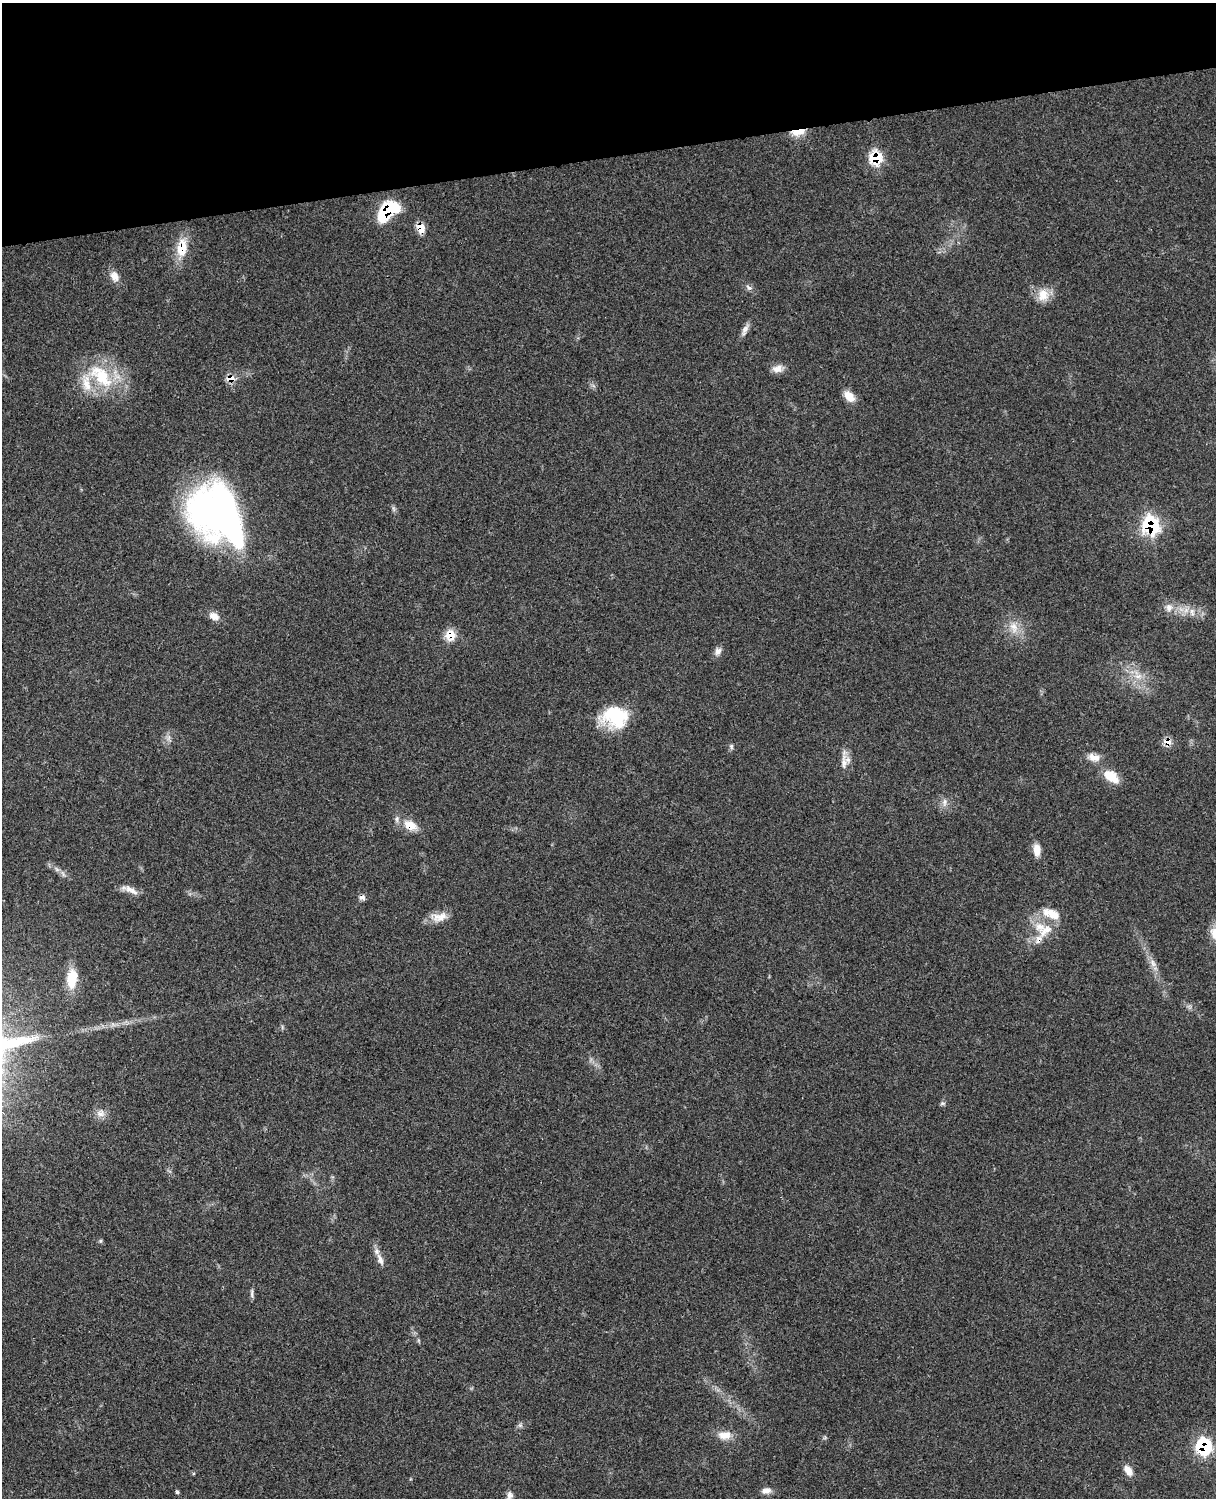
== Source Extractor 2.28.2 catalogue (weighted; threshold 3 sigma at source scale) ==
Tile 3 of 4 x 3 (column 3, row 1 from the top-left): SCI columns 2550-3763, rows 3270-4765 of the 5092 x 4930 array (HDU 1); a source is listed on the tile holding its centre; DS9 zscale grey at full resolution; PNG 1218 x 1500 px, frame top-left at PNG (2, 3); no overlay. Shown black and unused: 10% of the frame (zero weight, under 3 of 4 exposures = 6% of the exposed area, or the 3 px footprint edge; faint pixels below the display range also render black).
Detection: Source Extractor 2.28.2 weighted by HDU 2 'WHT'; one run over the whole footprint, this tile lists its part. Background 0.0849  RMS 0.006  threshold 0.027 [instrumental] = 3 sigma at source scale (4.5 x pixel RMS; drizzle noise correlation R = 1.50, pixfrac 1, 0.05/0.05 arcsec/px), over >= 5 px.
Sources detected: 57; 1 inside a brighter object's white glare — not listed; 4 inside a brighter listed object's ellipse — not listed separately; the other 52 listed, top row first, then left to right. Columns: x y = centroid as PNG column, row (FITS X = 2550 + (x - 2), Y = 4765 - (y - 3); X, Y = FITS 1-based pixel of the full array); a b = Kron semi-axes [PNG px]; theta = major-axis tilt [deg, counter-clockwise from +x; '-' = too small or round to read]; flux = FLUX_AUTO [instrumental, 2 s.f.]
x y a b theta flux
798 132 20 8 10 7.5
876 158 10 9 - 25
387 211 23 12 41 40
420 227 10 7 -65 9.6
182 248 23 13 83 14
114 276 13 10 -66 4.9
749 287 9 5 -28 1.7
1043 295 18 15 75 8.7
745 329 16 7 59 3.2
778 369 14 9 9 4.5
101 376 45 23 -44 36
230 378 8 7 - 7.3
849 396 15 10 -47 6.1
393 508 9 4 -71 1.2
227 513 70 35 -72 180
1150 525 10 9 - 85
1169 607 11 10 - 4.1
1192 612 12 7 -88 3.1
214 616 12 8 -28 4.9
1014 627 17 11 -74 7.7
450 635 14 13 - 8.3
718 651 10 8 59 2.9
1138 676 12 7 1 4.8
615 717 29 23 -11 33
169 738 9 4 81 1.9
1167 742 9 8 - 6.2
731 746 8 5 -76 1.3
1094 757 16 9 -12 5.5
844 763 26 8 88 5.7
1111 776 21 13 -35 10
944 802 12 6 83 2.8
410 825 19 12 -24 9.6
1037 850 14 8 -89 6
57 869 9 3 -45 1.6
133 891 21 7 -40 4.1
362 897 9 6 -4 2.2
1046 912 14 8 -81 4.8
439 917 24 12 10 7.5
1046 930 25 13 32 12
1153 963 12 6 -65 3.6
72 979 22 12 86 15
942 1103 6 4 1 1
101 1113 11 11 - 4.1
380 1259 18 8 -69 4.5
252 1294 13 4 -86 1.5
520 1425 6 6 - 1.4
725 1435 18 11 1 6.9
1203 1446 9 9 - 70
1128 1470 15 8 -53 4.9
766 1491 13 8 8 3.4
177 1492 5 4 - 0.83
510 1495 10 8 80 2.7
Overlapping masked pixels (flux is a lower limit): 12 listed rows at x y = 798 132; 876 158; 387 211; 420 227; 182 248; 230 378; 1150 525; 450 635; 1167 742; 410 825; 362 897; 1203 1446
Isophote crosses this tile's border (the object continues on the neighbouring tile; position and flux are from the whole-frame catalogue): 1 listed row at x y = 1203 1446